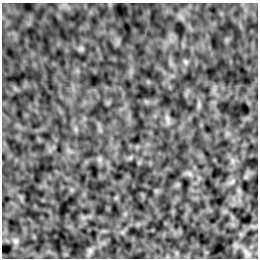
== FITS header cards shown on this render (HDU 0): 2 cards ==
NAXIS1  =                  256 /Number of positions along axis 1
NAXIS2  =                  256 /Number of positions along axis 2

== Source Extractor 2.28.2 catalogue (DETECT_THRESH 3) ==
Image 256 x 256 px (HDU 0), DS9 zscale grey, 1 PNG px = 1 image px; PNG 260 x 260 px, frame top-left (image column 1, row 256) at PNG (2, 3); no overlay
Background -7.65e-04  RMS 0.0042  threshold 0.0126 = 3 sigma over >= 5 px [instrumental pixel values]
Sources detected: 7; all 7 listed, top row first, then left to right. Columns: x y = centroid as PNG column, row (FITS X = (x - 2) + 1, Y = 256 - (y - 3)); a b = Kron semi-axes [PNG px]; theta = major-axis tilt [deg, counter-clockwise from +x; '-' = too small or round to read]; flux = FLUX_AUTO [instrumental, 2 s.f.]
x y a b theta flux
81 48 7 5 0 0.54
186 62 7 4 -89 0.51
168 119 12 4 -75 0.89
232 182 7 4 19 0.6
16 241 7 6 - 0.7
90 251 8 6 45 0.77
247 253 14 6 -49 1.3